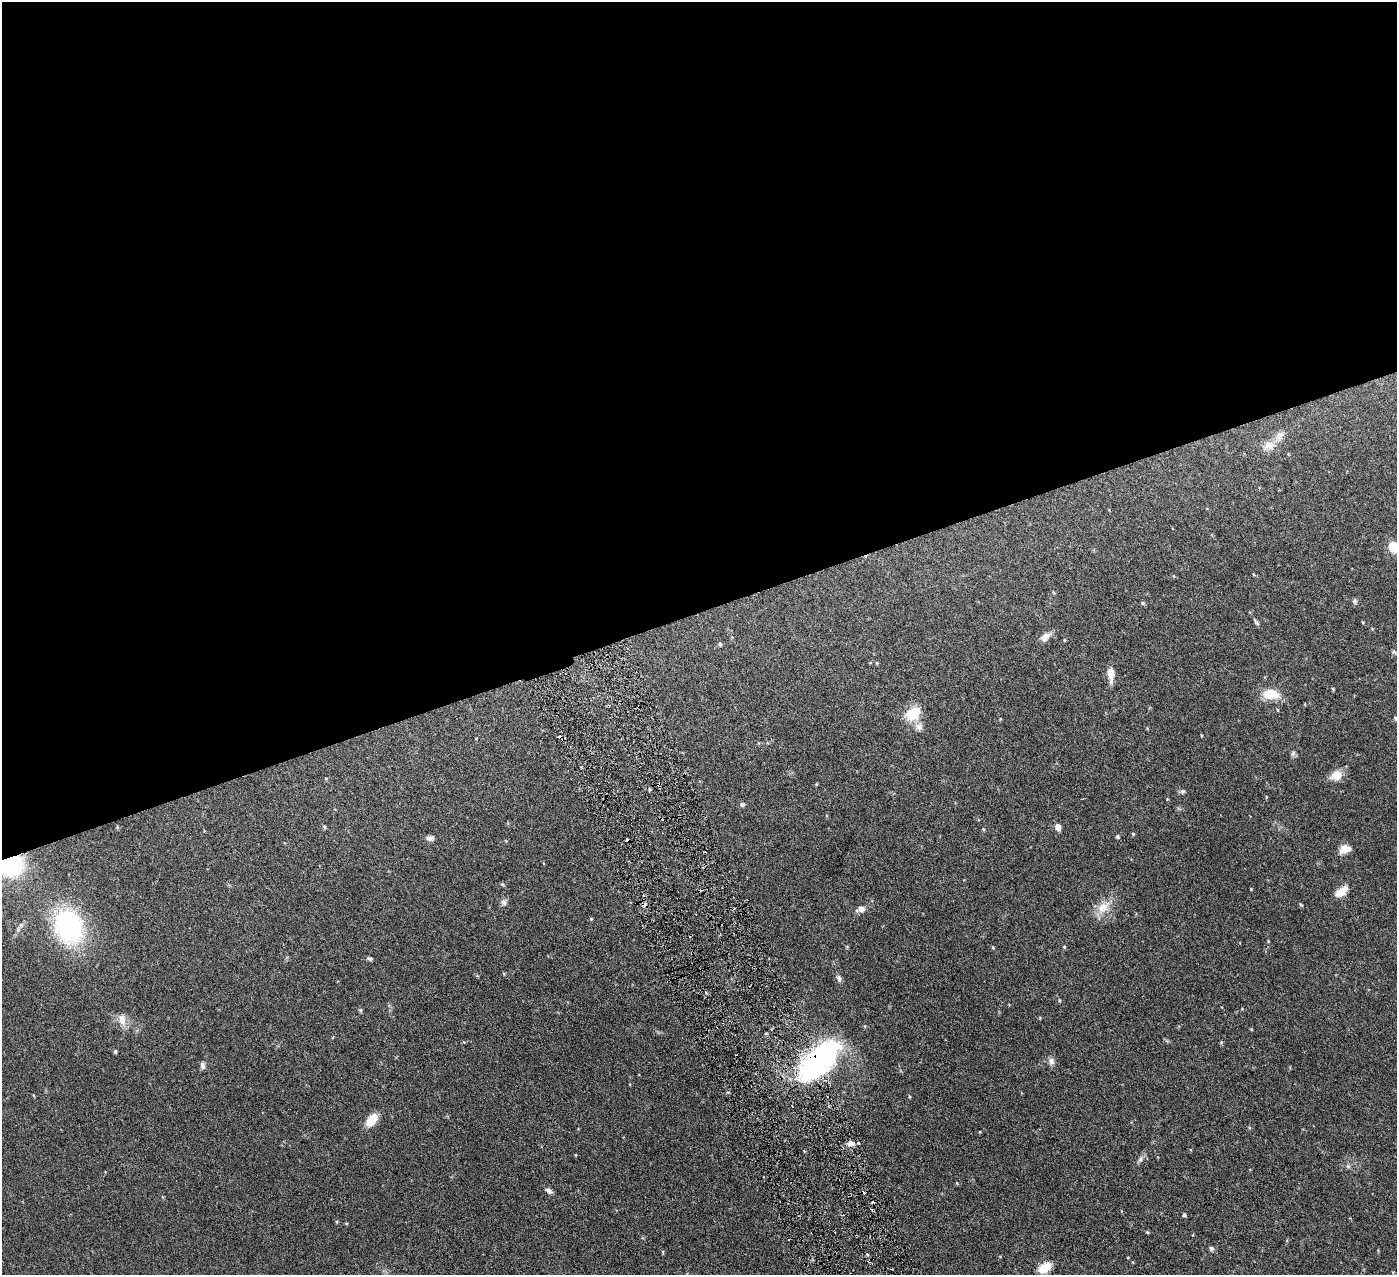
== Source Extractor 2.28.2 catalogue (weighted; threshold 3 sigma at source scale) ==
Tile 2 of 4 x 4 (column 2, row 1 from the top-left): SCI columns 1401-2795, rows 3985-5257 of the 5591 x 5550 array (HDU 1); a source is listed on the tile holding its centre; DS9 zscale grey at full resolution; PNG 1399 x 1277 px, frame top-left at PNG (2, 2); no overlay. Shown black and unused: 48% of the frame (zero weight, under 3 of 6 exposures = <1% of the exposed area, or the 3 px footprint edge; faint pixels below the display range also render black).
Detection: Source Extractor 2.28.2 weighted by HDU 2 'WHT'; one run over the whole footprint, this tile lists its part. Background 0.139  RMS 0.0046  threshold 0.0188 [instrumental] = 3 sigma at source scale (4.09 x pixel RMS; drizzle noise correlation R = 1.36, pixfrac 0.8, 0.05/0.05 arcsec/px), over >= 5 px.
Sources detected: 68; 4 cosmic-ray / hot-pixel residue — not listed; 2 inside a brighter listed object's ellipse — not listed separately; the other 62 listed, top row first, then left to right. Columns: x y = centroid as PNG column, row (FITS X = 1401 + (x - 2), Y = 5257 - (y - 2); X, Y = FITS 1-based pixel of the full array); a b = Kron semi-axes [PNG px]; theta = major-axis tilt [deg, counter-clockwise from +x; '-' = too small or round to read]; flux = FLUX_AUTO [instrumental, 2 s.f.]
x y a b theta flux
1279 436 14 9 58 2.8
1269 445 15 11 2 3.8
1394 547 11 9 -29 8.9
1355 601 7 6 - 0.84
1143 603 6 4 -88 0.49
1256 622 11 4 -50 0.83
1362 622 5 3 - 0.35
1045 637 14 8 42 2.7
1064 640 4 3 - 0.32
720 644 6 5 - 0.54
1394 652 7 6 - 0.92
877 663 5 3 - 0.37
1111 674 13 6 -87 5
1333 689 5 4 - 0.39
1271 694 23 13 -1 7.3
913 714 20 14 32 9.5
1395 718 5 4 - 0.57
919 727 11 10 - 2.1
1293 753 7 6 - 0.83
1336 775 15 11 26 4.7
1183 791 7 5 -18 0.73
742 805 6 6 - 0.81
324 827 5 4 - 0.54
1058 827 6 5 - 2.9
983 829 5 3 - 0.42
1133 834 5 3 - 0.38
1117 836 5 5 - 0.62
430 838 11 6 1 1.4
1345 849 13 9 21 3.6
11 866 26 20 14 33
1341 891 15 8 39 4.7
503 902 8 7 - 1.3
1301 905 5 3 - 0.39
1103 907 22 12 38 6.2
861 909 10 7 11 2.3
591 919 4 4 - 0.38
69 927 42 32 -69 49
1064 947 5 4 - 0.37
993 948 4 4 - 0.39
370 958 8 4 -18 0.77
702 969 2 2 - 0.31
839 978 10 6 -77 1.2
1059 1000 5 4 - 0.41
360 1010 6 4 -74 0.62
122 1019 17 10 -84 3.3
1251 1029 4 3 - 0.34
115 1051 5 4 - 0.58
1051 1061 10 7 -68 1.8
817 1062 46 28 48 72
202 1065 9 5 -78 1.2
372 1120 17 9 54 6.2
850 1144 9 6 0 1.7
576 1155 4 3 - 0.3
1140 1159 7 5 61 1.1
1348 1166 6 5 - 0.75
549 1191 10 6 -37 1.3
1184 1215 4 4 - 0.6
1147 1232 5 3 - 0.4
1211 1249 6 6 - 0.81
663 1252 5 3 - 0.39
867 1254 5 3 - 0.46
1045 1268 15 9 32 5.7
Overlapping masked pixels (flux is a lower limit): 3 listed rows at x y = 11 866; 702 969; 817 1062
Isophote crosses this tile's border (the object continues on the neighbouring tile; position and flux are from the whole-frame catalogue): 3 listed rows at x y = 1394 547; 1394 652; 11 866